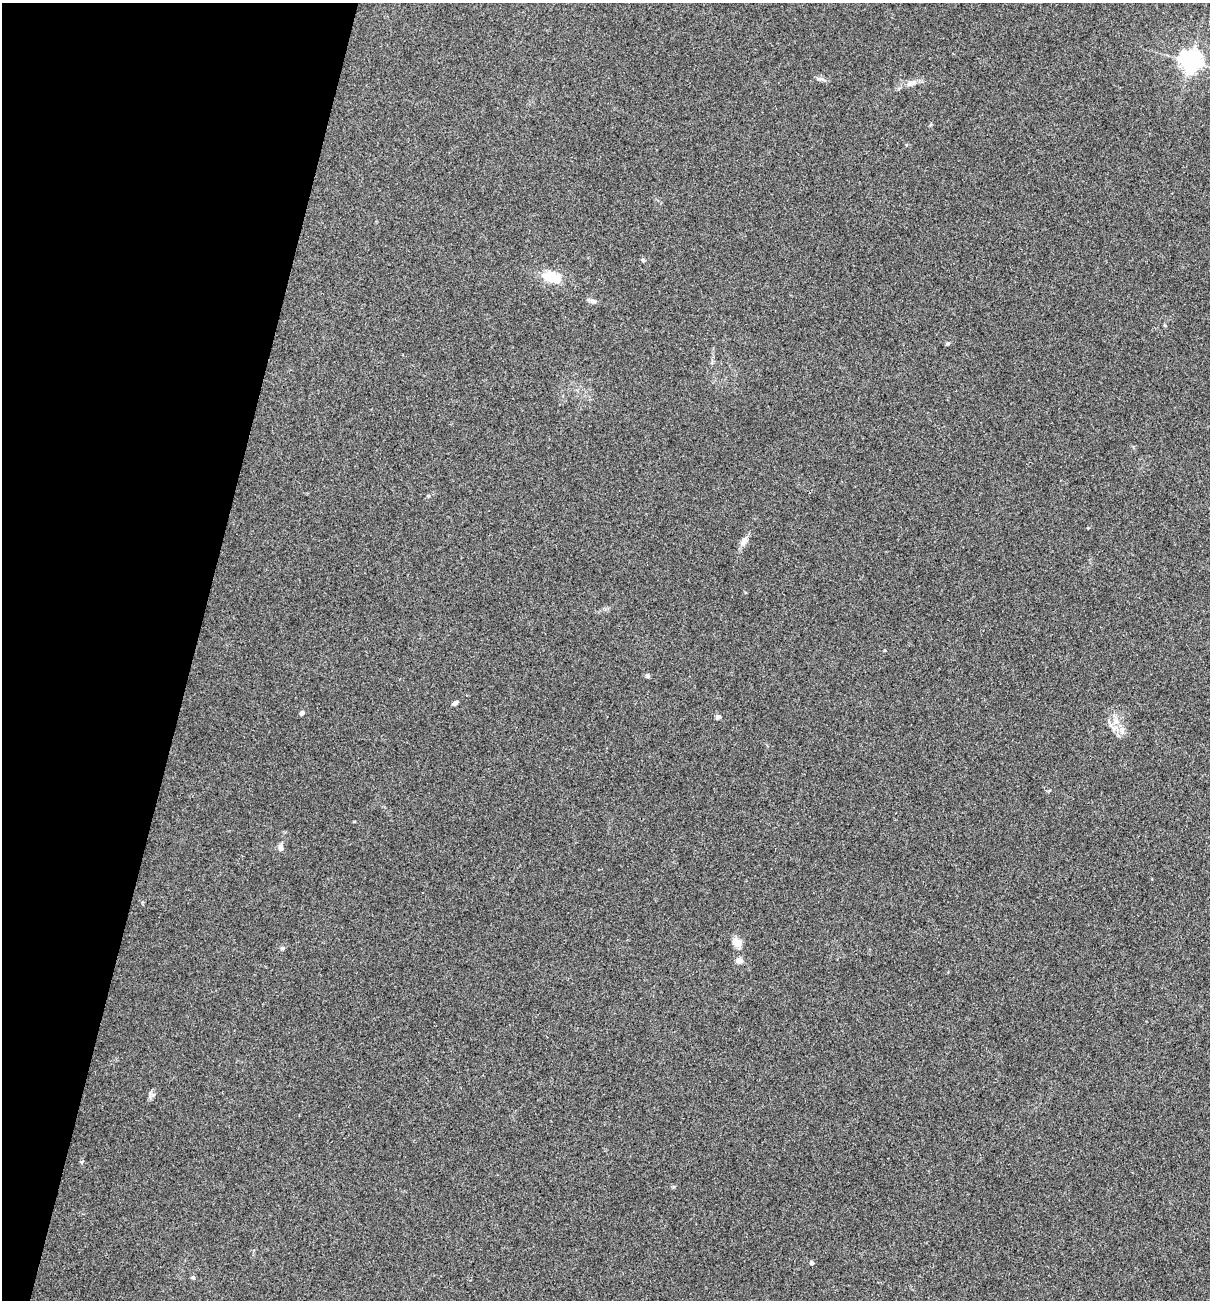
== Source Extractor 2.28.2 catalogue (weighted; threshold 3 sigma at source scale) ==
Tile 9 of 4 x 4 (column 1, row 3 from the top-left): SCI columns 126-1333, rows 1299-2596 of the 5209 x 5195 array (HDU 1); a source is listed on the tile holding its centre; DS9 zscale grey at full resolution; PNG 1212 x 1302 px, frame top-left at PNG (2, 3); no overlay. Shown black and unused: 16% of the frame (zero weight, under 3 of 4 exposures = <1% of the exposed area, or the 3 px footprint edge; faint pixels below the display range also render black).
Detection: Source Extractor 2.28.2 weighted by HDU 2 'WHT'; one run over the whole footprint, this tile lists its part. Background 0.12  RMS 0.0065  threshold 0.0294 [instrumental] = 3 sigma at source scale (4.5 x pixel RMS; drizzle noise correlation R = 1.50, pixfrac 1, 0.05/0.05 arcsec/px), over >= 5 px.
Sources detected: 19; all 19 listed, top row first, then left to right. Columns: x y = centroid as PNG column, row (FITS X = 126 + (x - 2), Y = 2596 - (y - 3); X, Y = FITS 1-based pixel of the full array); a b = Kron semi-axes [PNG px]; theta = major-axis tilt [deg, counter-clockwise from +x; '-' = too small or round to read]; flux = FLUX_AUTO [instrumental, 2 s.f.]
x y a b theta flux
1190 61 7 7 - 420
820 79 9 3 5 1.3
911 83 15 7 18 4.6
643 260 6 5 - 1
552 277 21 12 -16 15
593 301 10 5 -16 1.9
744 541 13 8 55 3.8
647 676 4 4 - 2.3
455 703 7 4 31 1.8
302 713 4 4 - 2.4
718 717 6 5 - 1.4
1115 721 11 8 35 4.9
280 848 9 6 -84 2.5
737 943 12 9 -37 5.5
282 948 5 5 - 1.1
739 961 5 4 - 8.3
82 1161 4 4 - 1.4
811 1263 4 4 - 1.9
193 1277 6 4 2 1.1
Unlisted compact peaks at least as high as the median listed source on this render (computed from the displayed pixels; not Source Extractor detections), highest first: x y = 948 343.